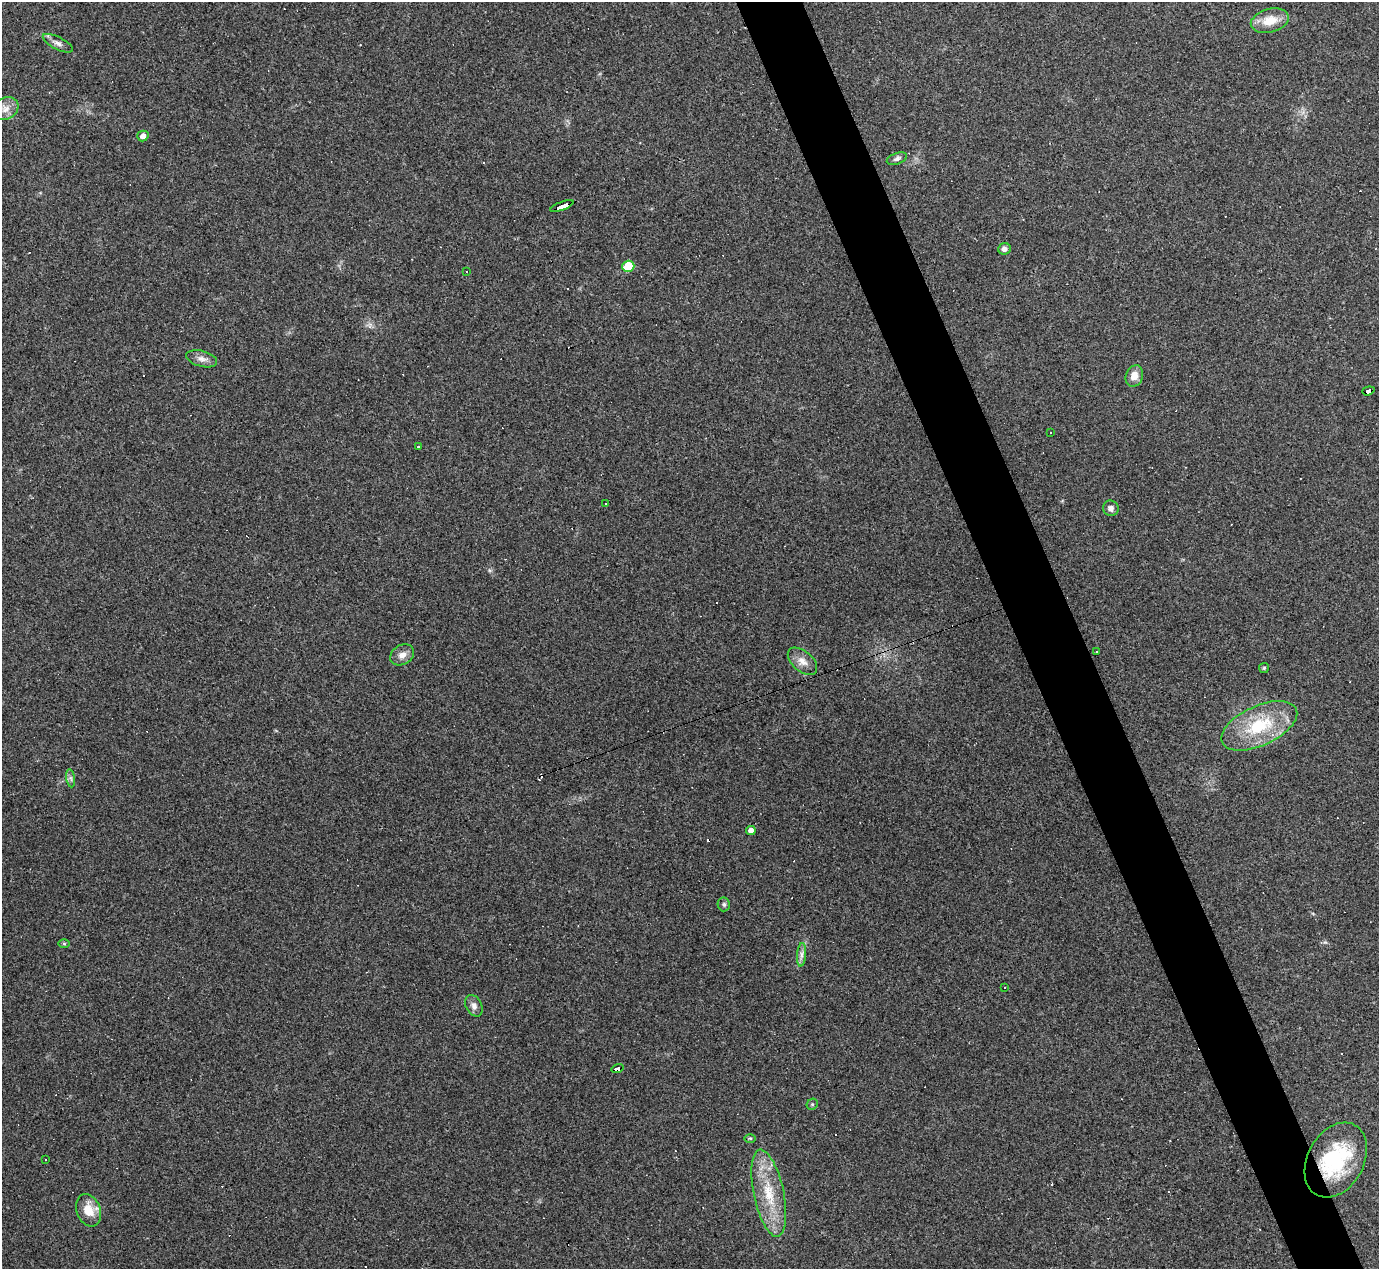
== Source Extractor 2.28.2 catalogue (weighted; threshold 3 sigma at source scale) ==
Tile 6 of 4 x 4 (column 2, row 2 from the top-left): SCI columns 1378-2754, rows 2813-4079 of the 5508 x 5495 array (HDU 1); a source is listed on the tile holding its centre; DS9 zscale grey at full resolution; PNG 1381 x 1271 px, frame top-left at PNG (2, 2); each listed source drawn as its Kron ellipse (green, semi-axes under 4 px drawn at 4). Shown black and unused: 5% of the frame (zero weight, under 3 of 4 exposures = <1% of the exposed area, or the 3 px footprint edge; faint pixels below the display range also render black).
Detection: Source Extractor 2.28.2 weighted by HDU 2 'WHT'; one run over the whole footprint, this tile lists its part. Background 0.232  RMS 0.0082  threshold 0.0367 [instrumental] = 3 sigma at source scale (4.5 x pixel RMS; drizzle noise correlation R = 1.50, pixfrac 1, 0.05/0.05 arcsec/px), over >= 5 px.
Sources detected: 57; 21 cosmic-ray / hot-pixel residue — neither listed nor drawn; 1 inside a brighter listed object's ellipse — not listed separately; the other 35 listed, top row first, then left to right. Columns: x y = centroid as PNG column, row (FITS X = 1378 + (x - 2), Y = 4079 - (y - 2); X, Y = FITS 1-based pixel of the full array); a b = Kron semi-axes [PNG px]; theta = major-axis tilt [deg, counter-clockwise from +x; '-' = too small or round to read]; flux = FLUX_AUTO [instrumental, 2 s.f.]
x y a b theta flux
1270 21 19 12 15 14
58 43 16 6 -27 4
5 109 13 11 29 6.7
143 136 6 5 - 4.3
897 159 10 5 20 2.5
562 206 12 3 20 110
1004 249 6 5 - 3.4
628 266 6 5 - 26
467 272 2 2 - 0.67
202 359 16 7 -15 5.4
1134 376 11 8 69 8.1
1368 391 6 3 18 56
1051 433 3 3 - 5.5
419 446 3 3 - 4.9
605 504 3 3 - 30
1111 508 8 7 - 3.5
1096 652 3 3 - 1.8
402 655 13 9 32 5.4
802 661 17 10 -41 7.2
1264 668 5 4 - 1.2
1259 726 41 20 24 46
71 778 9 4 -81 2
751 830 4 4 - 4.8
724 904 7 6 - 1.9
64 943 5 3 - 0.85
801 955 12 4 85 3.1
1005 987 2 2 - 0.72
474 1006 11 8 -62 4
618 1069 6 3 16 58
812 1104 6 5 - 1.4
750 1138 6 4 0 0.91
46 1160 3 3 - 1.3
1336 1160 40 28 61 67
769 1193 44 15 -78 34
88 1210 17 11 -69 14
Overlapping masked pixels (flux is a lower limit): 4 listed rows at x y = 562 206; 1368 391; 618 1069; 1336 1160